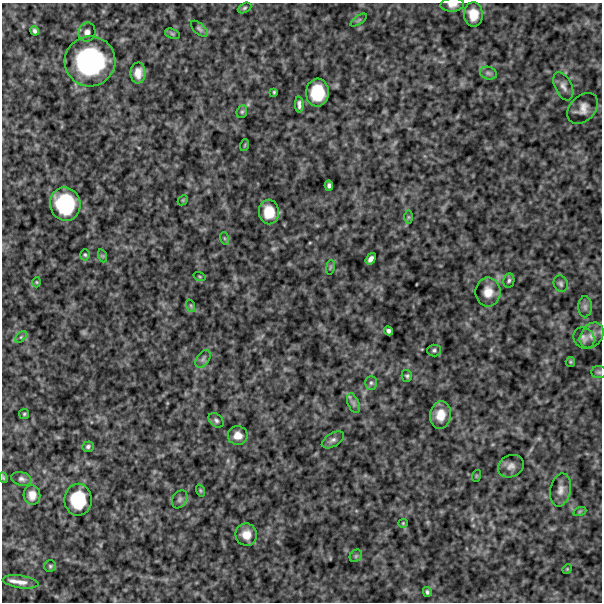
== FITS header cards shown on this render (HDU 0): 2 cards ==
NAXIS1  =                  600
NAXIS2  =                  600

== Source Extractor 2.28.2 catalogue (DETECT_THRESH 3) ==
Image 600 x 600 px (HDU 0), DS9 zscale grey, 1 PNG px = 1 image px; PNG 604 x 604 px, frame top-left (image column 1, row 600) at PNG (2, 3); each listed source drawn as its Kron ellipse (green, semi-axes under 4 px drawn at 4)
Background 482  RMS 120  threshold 357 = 3 sigma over >= 5 px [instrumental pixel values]
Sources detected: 69; all 69 listed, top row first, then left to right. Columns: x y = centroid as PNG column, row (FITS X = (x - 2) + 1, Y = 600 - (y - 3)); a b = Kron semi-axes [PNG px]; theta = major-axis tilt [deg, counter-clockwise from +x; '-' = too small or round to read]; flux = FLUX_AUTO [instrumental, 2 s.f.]
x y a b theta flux
452 5 12 7 3 4.7e+04
245 8 7 4 28 1.4e+04
473 14 12 9 -87 1.2e+05
359 20 9 3 34 1.2e+04
199 29 10 5 -43 2.0e+04
35 31 4 4 - 2.0e+04
87 32 9 8 - 3.9e+04
172 34 8 4 -20 1.3e+04
90 61 25 25 - 1.2e+06
138 73 10 7 88 7.1e+04
488 73 8 6 -16 2.2e+04
563 86 15 8 -64 4.7e+04
274 92 4 3 - 9.7e+03
317 93 14 11 86 2.9e+05
299 105 8 3 -87 2.5e+04
583 109 18 12 45 6.9e+04
242 112 6 5 - 1.3e+04
245 145 6 3 71 8.0e+03
329 185 5 4 - 2.1e+04
183 200 6 4 45 9.0e+03
65 204 17 15 -78 5.6e+05
269 212 12 10 -88 1.5e+05
408 217 6 4 -90 1.1e+04
224 238 6 4 -71 1.2e+04
85 255 5 4 - 1.2e+04
103 256 6 4 -71 1.1e+04
371 259 6 4 54 3.5e+04
330 267 7 3 81 9.7e+03
200 277 6 3 -19 7.9e+03
509 280 7 5 79 1.8e+04
37 282 5 3 - 7.7e+03
561 284 8 6 -66 2.2e+04
488 292 14 12 -90 9.6e+04
191 306 6 4 -72 1.2e+04
585 307 10 7 90 2.8e+04
388 331 5 4 - 2.1e+04
592 335 14 10 53 6.9e+04
21 337 7 4 45 1.4e+04
584 338 11 9 -48 3.9e+04
434 350 7 6 - 1.7e+04
203 359 10 6 55 2.7e+04
570 362 5 4 - 9.4e+03
599 372 7 6 - 1.8e+04
407 376 6 5 - 1.5e+04
371 383 7 6 - 2.0e+04
353 403 10 5 -67 2.8e+04
24 414 5 5 - 1.1e+04
440 415 14 10 84 1.1e+05
216 420 8 6 -41 2.2e+04
238 436 10 9 - 7.9e+04
333 440 12 6 32 3.1e+04
88 447 6 5 - 1.8e+04
511 466 13 11 25 5.1e+04
476 476 6 3 72 7.5e+03
3 478 5 4 - 1.0e+04
21 479 10 6 -13 2.9e+04
561 490 17 10 79 5.9e+04
200 491 6 4 -71 9.6e+03
32 495 10 8 -84 6.0e+04
180 499 9 7 58 2.3e+04
78 500 16 13 89 3.5e+05
580 511 7 4 19 1.1e+04
403 523 4 4 - 8.6e+03
246 535 11 11 - 8.6e+04
356 556 7 5 46 1.4e+04
50 566 6 6 - 1.3e+04
567 569 5 4 - 7.9e+03
20 582 18 6 -9 6.0e+04
427 592 5 3 - 1.5e+04
At the frame edge (FLAGS 8, measured only in part): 2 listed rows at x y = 452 5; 3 478